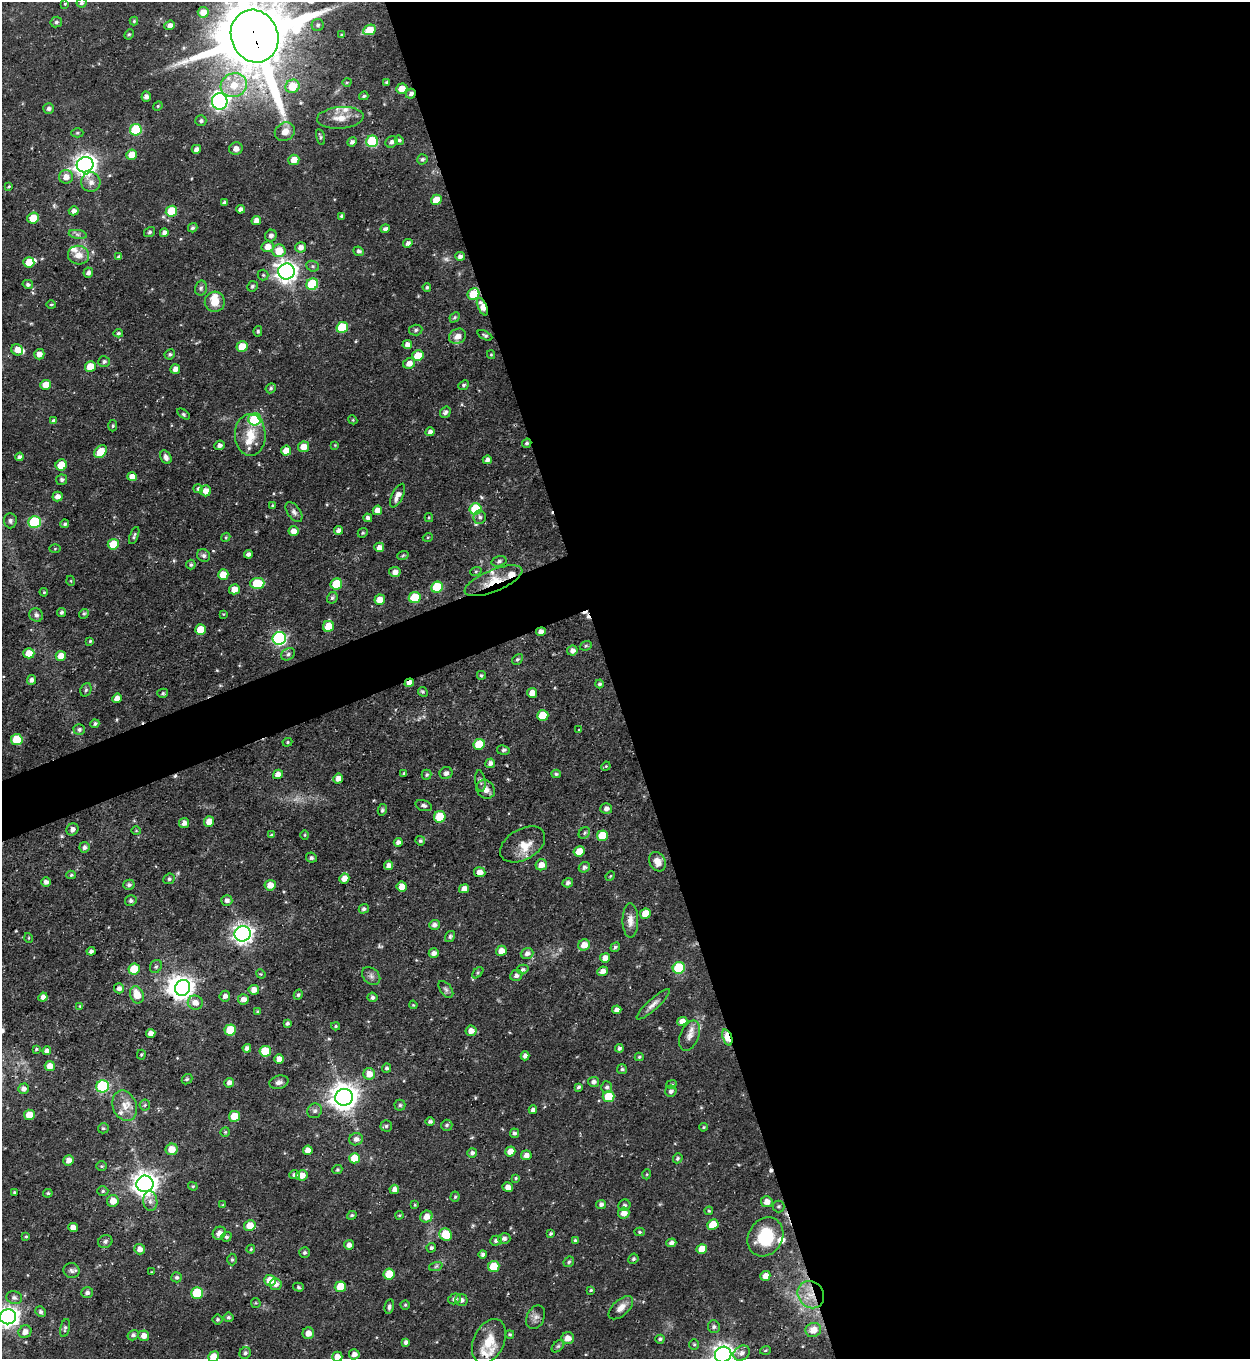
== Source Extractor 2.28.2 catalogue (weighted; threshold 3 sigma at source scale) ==
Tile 8 of 4 x 4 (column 4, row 2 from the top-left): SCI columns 4021-5268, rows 2716-4072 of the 5415 x 5430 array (HDU 1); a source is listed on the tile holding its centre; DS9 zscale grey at full resolution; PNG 1252 x 1361 px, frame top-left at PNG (2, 2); each listed source drawn as its Kron ellipse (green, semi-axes under 4 px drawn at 4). Shown black and unused: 53% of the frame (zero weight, under 3 of 5 exposures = <1% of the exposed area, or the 3 px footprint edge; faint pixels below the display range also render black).
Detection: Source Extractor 2.28.2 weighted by HDU 2 'WHT'; one run over the whole footprint, this tile lists its part. Background 0.0433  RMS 0.004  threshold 0.0181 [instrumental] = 3 sigma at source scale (4.5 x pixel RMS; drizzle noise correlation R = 1.50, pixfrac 1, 0.05/0.05 arcsec/px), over >= 5 px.
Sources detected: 451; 2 too faint to see at this stretch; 1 inside a brighter object's white glare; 4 cosmic-ray / hot-pixel residue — neither listed nor drawn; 13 inside a brighter listed object's ellipse — not listed separately; the other 431 listed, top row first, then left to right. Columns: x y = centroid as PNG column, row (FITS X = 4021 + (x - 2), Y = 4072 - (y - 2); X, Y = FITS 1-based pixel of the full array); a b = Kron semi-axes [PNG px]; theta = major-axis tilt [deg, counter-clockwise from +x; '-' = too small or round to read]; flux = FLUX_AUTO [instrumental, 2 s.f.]
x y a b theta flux
82 3 5 4 - 0.87
65 4 4 3 - 0.37
203 12 5 5 - 3.9
134 21 4 4 - 0.56
56 22 6 5 - 0.94
170 25 5 4 - 1.9
318 25 6 6 - 0.95
369 30 6 5 - 8.2
129 34 5 4 - 0.59
342 35 4 3 - 0.47
255 36 27 23 -68 4400
347 82 5 3 - 0.41
387 82 3 3 - 0.69
234 85 13 11 25 8.8
293 86 7 6 - 9.4
402 89 5 5 - 4.4
411 94 5 4 - 1.5
364 96 4 4 - 0.88
146 97 5 4 - 1.4
220 101 8 7 - 120
158 106 5 4 - 0.5
49 108 5 5 - 1.3
340 118 23 10 4 6.4
201 121 5 5 - 0.96
136 130 6 5 - 25
285 132 10 9 - 3.7
77 133 6 4 -1 0.66
320 137 8 4 -75 0.7
399 140 5 4 - 0.74
372 141 6 5 - 31
352 142 5 4 - 1.2
391 142 6 5 - 1.5
196 149 4 4 - 2.3
236 149 7 6 - 2.2
132 155 5 5 - 5.1
422 159 5 5 - 0.92
294 160 5 5 - 4.3
85 165 8 7 - 290
66 177 7 6 - 3.3
91 182 10 9 - 2.6
9 186 4 3 - 0.47
436 200 5 5 - 5.5
224 203 4 3 - 1.1
240 209 4 4 - 1.6
74 211 5 4 - 1.8
171 211 6 5 - 13
342 216 3 3 - 0.76
33 218 6 5 - 8.3
256 220 5 4 - 2.3
193 228 5 4 - 0.93
385 229 4 4 - 1.3
150 232 6 5 - 0.78
164 233 4 4 - 1.8
78 234 9 4 -9 1.1
271 236 6 5 - 1.3
408 243 5 4 - 1.6
268 247 6 5 - 3.7
300 247 5 5 - 2.1
279 251 6 6 - 7.9
359 251 5 4 - 1
78 255 11 9 -14 4.2
460 256 5 4 - 1.5
119 257 4 3 - 1.1
29 262 5 5 - 6
313 266 6 5 - 0.78
286 271 8 8 - 260
88 273 5 4 - 1.5
263 275 5 5 - 0.66
28 284 5 4 - 0.97
312 284 6 5 - 23
252 286 5 5 - 0.86
427 287 4 3 - 0.71
201 288 7 5 77 0.98
473 294 6 5 - 11
215 302 10 10 - 5.8
51 305 5 3 - 0.47
482 307 9 4 -65 5.5
455 317 6 4 46 0.66
342 327 6 5 - 17
416 330 7 5 5 0.92
258 331 5 4 - 0.68
118 333 5 4 - 0.66
485 335 8 4 -27 0.75
458 336 9 7 29 3.3
407 345 5 4 - 2.1
242 347 5 5 - 8.7
17 350 6 5 - 3.6
39 354 5 5 - 2.4
170 354 5 5 - 0.8
491 355 4 4 - 0.45
418 356 6 5 - 8.4
104 361 6 5 - 1.1
409 363 6 5 - 2.9
90 367 5 5 - 7.5
175 369 5 4 - 2.4
46 385 5 5 - 5.3
464 385 6 4 41 0.77
271 388 5 4 - 0.81
445 412 6 5 - 1.2
184 414 7 4 -36 0.72
255 419 6 6 - 35
353 420 4 3 - 0.39
54 421 4 3 - 1.3
113 426 6 4 86 0.7
430 432 4 4 - 1.4
250 435 21 15 -89 8.7
527 443 5 4 - 0.87
220 445 5 4 - 1.4
335 445 4 4 - 0.35
303 447 5 5 - 4.2
286 451 5 5 - 5
100 452 7 5 47 8.1
20 457 4 4 - 1.3
166 457 7 5 -60 1.9
487 460 4 4 - 1.7
61 465 6 5 - 8
132 477 5 4 - 3.3
62 480 5 5 - 1.1
198 489 5 4 - 1
206 491 5 5 - 3.2
57 496 5 5 - 2.2
397 496 13 5 64 2.8
273 505 4 4 - 0.7
476 509 6 5 - 24
377 510 5 4 - 2.7
294 512 11 6 -55 1.5
480 517 7 6 - 1.2
368 518 4 4 - 1.3
429 518 4 4 - 0.46
10 521 7 6 - 1.2
34 522 6 6 - 31
65 524 4 4 - 0.83
338 530 4 4 - 1.4
293 531 5 5 - 3.3
363 533 5 4 - 0.59
134 535 9 3 69 0.8
226 537 5 3 - 0.42
428 537 5 3 - 0.4
113 544 5 5 - 10
379 547 5 4 - 2.7
55 549 5 4 - 0.42
248 554 4 4 - 1.4
204 555 7 6 - 1.1
403 555 6 3 20 0.55
499 561 7 5 17 0.93
191 565 5 4 - 0.85
476 571 6 3 19 0.5
395 572 6 5 - 2.3
223 575 5 5 - 5.9
71 581 5 3 - 0.4
493 581 31 11 22 9.7
257 583 7 5 3 17
336 584 6 5 - 17
437 587 6 5 - 18
234 589 5 5 - 3.9
44 592 4 3 - 0.45
415 597 6 5 - 13
332 598 6 5 - 0.87
380 600 5 5 - 4.7
61 612 4 4 - 0.99
84 614 5 4 - 0.62
223 614 4 3 - 0.38
36 615 7 6 - 1.5
328 626 5 5 - 8.2
200 630 5 5 - 8.1
541 632 5 4 - 2.5
279 638 7 6 - 77
90 641 4 4 - 0.51
586 646 6 4 21 0.71
572 651 5 5 - 2
29 653 5 5 - 5.7
288 654 7 5 30 1.2
61 656 5 5 - 4.7
517 659 6 4 49 0.84
481 675 4 4 - 0.67
31 680 5 4 - 1.5
409 683 5 3 - 2.8
599 684 4 4 - 0.87
86 690 7 5 68 0.76
423 692 5 4 - 0.61
163 693 5 4 - 0.7
532 693 5 5 - 3.7
117 698 5 4 - 3.3
543 716 6 5 - 10
95 724 4 4 - 0.92
79 729 5 5 - 1
579 730 3 2 - 0.29
17 740 6 5 - 15
287 742 5 4 - 0.52
479 744 6 5 - 12
503 750 6 5 - 0.77
490 763 5 5 - 1.6
606 766 5 4 - 0.42
404 773 4 3 - 0.7
446 773 6 6 - 1.3
278 774 5 4 - 3
556 774 5 4 - 0.68
427 775 5 5 - 0.67
338 778 5 4 - 2.5
480 781 10 5 -82 1.2
486 789 10 8 -43 2.5
424 805 8 5 -16 1.1
606 808 6 5 - 1.4
382 810 6 4 79 0.73
440 817 6 5 - 12
209 822 5 5 - 4.1
184 823 5 5 - 2.4
72 829 6 5 - 1.6
136 831 5 3 - 0.4
584 833 6 5 - 0.85
271 835 4 4 - 0.55
305 835 4 4 - 0.46
602 836 6 5 - 10
420 841 5 4 - 0.82
398 842 4 4 - 1.5
523 844 24 15 30 5.7
84 847 5 5 - 1.3
579 851 6 5 - 6.1
311 858 5 5 - 0.83
657 862 10 8 -61 3.7
389 865 5 4 - 2.2
541 865 6 5 - 3.2
584 867 6 5 - 0.97
480 872 5 5 - 2.7
71 875 5 4 - 0.63
610 876 5 4 - 0.45
344 878 5 5 - 3.6
169 879 6 5 - 0.9
46 882 5 4 - 1.6
568 883 5 4 - 1.2
129 885 6 5 - 1.1
270 885 6 5 - 4.4
402 886 5 5 - 3.8
464 889 5 4 - 2.8
227 900 5 5 - 1.5
131 901 6 5 - 1.1
364 909 5 4 - 1
645 914 5 5 - 5.9
630 921 17 8 -89 3.1
434 925 5 4 - 1.7
242 934 8 7 - 210
450 936 6 5 - 0.83
29 938 5 3 - 0.45
584 945 6 5 - 4.3
615 947 5 4 - 0.8
91 951 4 4 - 1.2
501 951 5 5 - 3.4
434 953 5 4 - 1.9
527 953 6 5 - 1.6
605 958 5 4 - 2.9
156 966 7 5 57 0.9
679 968 6 5 - 25
134 969 6 5 - 11
523 969 6 4 13 0.8
603 971 5 4 - 2.5
478 973 7 4 45 0.64
261 974 5 4 - 0.47
516 975 6 5 - 1.4
371 976 10 7 -44 1.7
119 988 5 5 - 1.7
183 988 8 7 - 220
446 989 10 5 -52 1.1
254 990 5 5 - 3
137 995 9 6 -69 6.2
298 995 5 4 - 0.68
225 996 5 5 - 1.3
43 997 5 4 - 1.9
372 997 5 5 - 0.93
243 999 5 5 - 2.5
195 1003 7 7 - 3
653 1004 21 5 42 2.5
413 1005 4 3 - 0.39
80 1006 4 3 - 0.36
617 1010 4 4 - 1.9
257 1012 4 4 - 0.63
682 1021 5 4 - 2.4
287 1023 4 3 - 0.83
335 1026 4 4 - 0.58
230 1030 6 5 - 12
471 1031 5 5 - 2.9
151 1033 5 4 - 2.5
689 1036 16 9 67 3.3
727 1037 8 4 -70 16
247 1048 4 4 - 1.7
619 1048 4 4 - 0.91
36 1049 4 3 - 0.51
47 1051 4 4 - 1.7
265 1051 6 5 - 11
141 1055 5 4 - 0.53
525 1056 4 4 - 1.4
639 1057 4 4 - 0.62
279 1059 5 4 - 2.8
50 1066 5 5 - 4.2
387 1068 4 4 - 0.85
622 1069 5 5 - 0.82
369 1074 6 6 - 3.7
187 1079 6 4 42 0.67
279 1082 10 6 16 1.7
593 1082 5 5 - 1.4
229 1083 5 5 - 1.8
671 1084 5 4 - 0.62
102 1086 6 6 - 35
578 1087 4 3 - 0.89
607 1087 6 5 - 1.1
23 1089 5 5 - 1.8
671 1091 6 5 - 1.3
344 1097 9 8 - 500
609 1097 6 5 - 11
145 1105 5 5 - 0.74
400 1105 5 5 - 0.71
125 1106 15 11 -69 5
533 1110 4 3 - 1.3
315 1111 8 7 - 1.3
29 1115 5 5 - 5.4
234 1116 5 5 - 7.6
430 1121 5 4 - 0.89
447 1125 6 5 - 0.83
386 1126 5 5 - 0.8
703 1127 4 3 - 0.48
103 1128 5 5 - 0.72
225 1132 5 4 - 0.57
514 1133 5 4 - 1.1
356 1139 7 6 - 1.9
171 1149 6 5 - 5.1
308 1150 5 5 - 2.8
510 1151 5 5 - 3.5
472 1153 5 5 - 1.4
526 1155 5 5 - 2.2
355 1158 5 5 - 6.4
678 1158 5 4 - 0.81
69 1160 5 5 - 2.6
102 1166 5 5 - 0.54
337 1169 5 4 - 0.6
647 1174 5 3 - 0.41
294 1175 5 4 - 1.2
302 1175 5 5 - 3.9
516 1178 4 3 - 0.53
145 1184 8 8 - 380
193 1186 5 4 - 0.51
508 1187 5 4 - 2.3
394 1189 5 4 - 2.2
103 1191 5 4 - 0.77
14 1192 3 2 - 0.48
48 1193 5 4 - 0.75
455 1197 5 4 - 0.68
113 1201 6 6 - 4.6
150 1201 10 7 -83 2
767 1202 6 5 - 2.8
601 1204 5 4 - 1.3
223 1205 4 3 - 0.46
415 1205 4 3 - 0.44
624 1205 6 5 - 1
778 1206 6 6 - 0.89
709 1211 4 4 - 0.52
624 1213 6 5 - 3.5
352 1215 5 4 - 0.73
399 1215 4 3 - 0.42
426 1217 6 5 - 3.5
250 1225 6 5 - 5.6
713 1225 6 5 - 9.2
73 1227 5 4 - 2.4
640 1232 5 4 - 0.59
219 1233 7 6 - 2.6
550 1234 4 3 - 0.7
446 1235 6 6 - 11
26 1236 4 4 - 0.53
226 1237 5 4 - 0.88
765 1237 20 17 58 19
504 1238 6 5 - 1.2
575 1240 4 4 - 0.6
105 1241 7 6 - 1.3
496 1241 6 5 - 0.92
671 1243 5 4 - 1.6
349 1245 5 5 - 1.8
431 1248 5 4 - 0.97
140 1249 5 5 - 2.5
251 1249 4 4 - 0.47
702 1249 5 5 - 5.8
305 1253 5 5 - 0.81
483 1254 4 4 - 1.3
232 1259 6 4 -89 0.78
633 1259 5 5 - 0.86
569 1262 6 4 46 0.66
436 1266 7 4 19 0.84
494 1266 5 5 - 11
71 1271 8 7 - 1.3
151 1272 3 3 - 0.29
389 1274 6 5 - 10
765 1276 5 4 - 3.1
176 1277 5 5 - 0.98
270 1280 6 5 - 5.8
275 1284 6 5 - 2.1
298 1287 5 4 - 0.7
340 1287 6 5 - 9.7
591 1290 4 3 - 0.57
87 1293 6 5 - 1.2
197 1293 6 5 - 20
811 1295 14 12 -49 7.3
14 1298 8 6 -15 1.3
455 1299 6 5 - 1.3
461 1300 6 6 - 1.5
256 1303 5 4 - 0.53
405 1305 4 4 - 0.55
389 1307 7 4 80 1
621 1308 15 8 43 3.1
40 1312 5 5 - 1.1
8 1317 8 7 - 250
228 1317 5 5 - 0.96
536 1317 12 8 66 2.2
217 1319 5 5 - 0.7
714 1327 6 6 - 1.1
65 1328 9 4 77 0.96
813 1330 8 7 - 5
25 1332 7 6 - 2.4
308 1333 6 5 - 2.9
510 1334 4 4 - 0.66
133 1335 6 5 - 1.1
144 1336 5 5 - 2.8
568 1338 6 6 - 3.5
660 1339 5 4 - 0.88
489 1341 23 15 65 9.2
406 1342 4 4 - 1.2
694 1344 5 5 - 0.65
558 1346 7 4 44 0.89
765 1350 5 3 - 0.5
245 1353 6 5 - 1.1
742 1353 9 7 33 2.1
354 1354 5 5 - 2
723 1355 8 7 - 270
213 1357 5 5 - 5.6
337 1357 5 5 - 3.1
Overlapping masked pixels (flux is a lower limit): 9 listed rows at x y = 255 36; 411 94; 482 307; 527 443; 493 581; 541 632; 409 683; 727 1037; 811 1295
Isophote crosses this tile's border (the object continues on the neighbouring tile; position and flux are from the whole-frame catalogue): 6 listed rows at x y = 82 3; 255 36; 8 1317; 723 1355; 213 1357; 337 1357